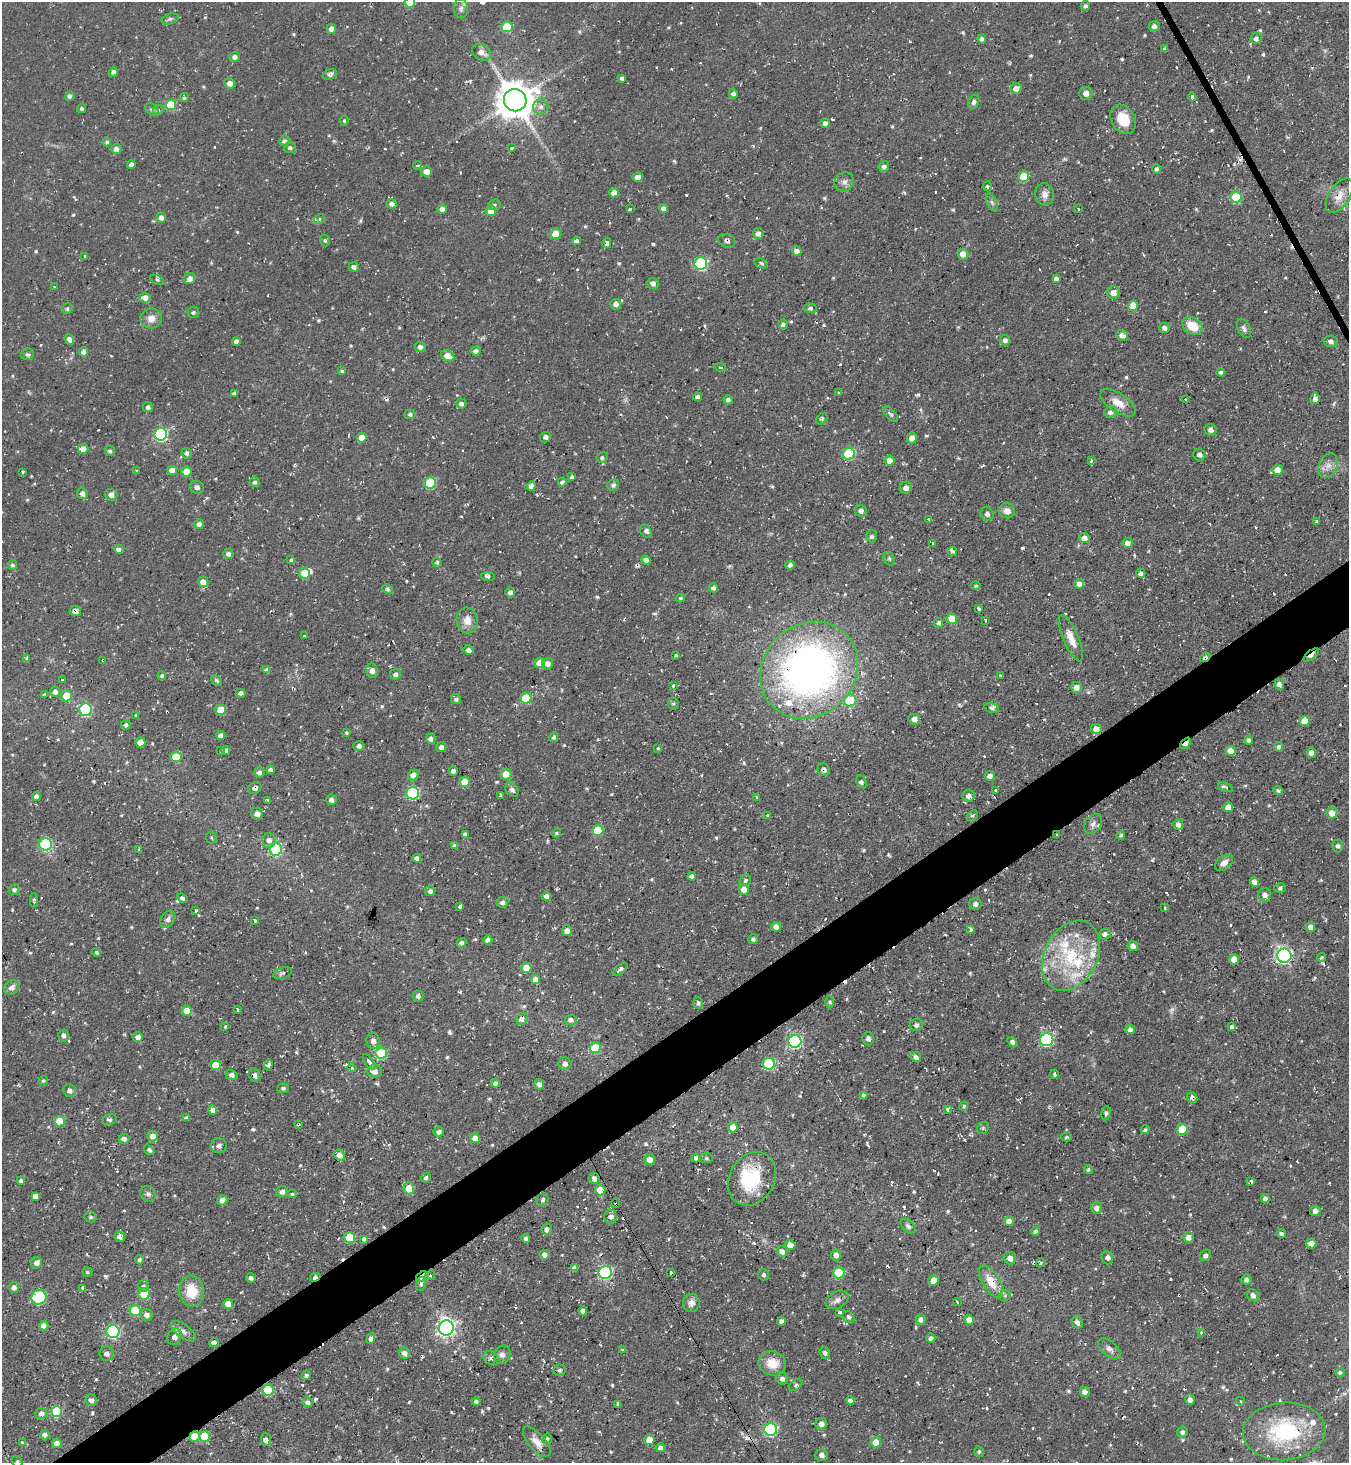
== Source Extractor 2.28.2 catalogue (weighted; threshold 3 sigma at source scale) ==
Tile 7 of 4 x 4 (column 3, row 2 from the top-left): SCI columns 2850-4196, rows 2924-4384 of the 5837 x 5845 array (HDU 1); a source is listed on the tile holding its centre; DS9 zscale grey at full resolution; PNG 1351 x 1465 px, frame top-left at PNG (2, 2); each listed source drawn as its Kron ellipse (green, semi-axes under 4 px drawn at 4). Shown black and unused: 4% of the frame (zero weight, under 2 of 3 exposures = <1% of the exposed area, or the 3 px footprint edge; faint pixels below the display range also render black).
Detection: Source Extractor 2.28.2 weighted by HDU 2 'WHT'; one run over the whole footprint, this tile lists its part. Background 0.0495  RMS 0.0059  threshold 0.0263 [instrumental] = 3 sigma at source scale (4.5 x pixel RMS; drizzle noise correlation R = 1.50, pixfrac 1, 0.05/0.05 arcsec/px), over >= 5 px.
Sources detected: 798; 3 too faint to see at this stretch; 37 cosmic-ray / hot-pixel residue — neither listed nor drawn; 14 inside a brighter listed object's ellipse — not listed separately; of the other 744, all 500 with FLUX_AUTO >= 0.981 (the completeness limit of this list) listed and drawn (244 fainter detections not listed), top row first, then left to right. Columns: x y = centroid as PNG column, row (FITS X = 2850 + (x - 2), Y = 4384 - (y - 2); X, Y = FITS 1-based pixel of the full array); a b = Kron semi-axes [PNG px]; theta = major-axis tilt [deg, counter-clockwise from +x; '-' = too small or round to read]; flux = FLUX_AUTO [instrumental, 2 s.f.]
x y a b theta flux
410 2 5 5 - 15
1085 6 5 4 - 1.4
461 9 9 7 -85 2.5
170 19 9 5 15 1.4
1154 26 5 5 - 2.3
507 27 5 5 - 26
331 29 5 4 - 3.8
1256 38 6 5 - 2.3
982 39 4 4 - 2.1
1165 49 4 4 - 1.2
481 52 10 7 -30 4.4
235 57 5 5 - 2.6
113 72 4 4 - 2.5
330 74 7 5 18 1.7
622 78 4 3 - 1.6
230 83 5 5 - 3.9
1016 88 6 5 - 4.7
1086 93 6 6 - 3.5
733 94 4 4 - 2.2
70 96 5 4 - 1.7
1192 97 4 3 - 4.1
184 98 4 4 - 1
515 100 11 11 - 1600
974 102 7 5 68 2.1
171 105 5 5 - 22
541 107 8 7 - 2.7
82 109 4 4 - 1.2
152 109 7 5 -45 1.4
158 110 5 4 - 0.99
1123 119 16 11 -59 14
344 121 5 4 - 1
825 123 4 4 - 2.4
284 141 5 5 - 2
107 142 4 4 - 1.2
290 148 6 5 - 1.4
512 148 3 3 - 1.8
116 149 5 5 - 4.6
131 164 4 4 - 2.1
417 165 4 4 - 1.8
884 167 5 5 - 2.3
1157 169 4 4 - 1.4
426 171 5 5 - 4.9
1024 176 5 5 - 18
638 177 5 5 - 2.9
844 182 10 9 - 3.1
987 186 5 4 - 1.2
614 193 5 4 - 4.1
1044 194 11 9 -75 4
1339 196 19 10 58 7.6
1236 197 5 5 - 27
992 203 9 5 -63 1.7
392 204 4 4 - 3.1
494 205 6 5 - 1.1
630 208 4 3 - 2.3
664 208 4 4 - 3.2
442 209 4 4 - 3
1078 209 3 2 - 1
491 211 5 5 - 6.2
161 218 5 4 - 3.4
319 219 6 4 29 1.4
758 233 5 5 - 3.1
556 234 5 5 - 15
325 240 6 4 -73 1.3
577 241 4 4 - 2.3
727 241 8 6 -19 2.1
607 243 5 4 - 2.1
797 251 5 4 - 3.2
963 254 5 5 - 6.5
85 256 3 3 - 2.5
701 263 6 6 - 64
761 263 7 4 -24 1.3
354 267 5 4 - 1.9
1056 278 4 4 - 2
190 279 6 5 - 2.8
157 280 7 4 -27 1.1
653 283 6 5 - 2.4
54 287 3 3 - 3.5
1114 293 6 6 - 5.4
145 298 5 5 - 5.1
616 304 5 5 - 2.5
1133 306 5 5 - 10
810 308 6 4 -5 1.4
67 309 5 5 - 1.1
193 312 6 5 - 1.1
151 318 11 10 - 4.8
783 324 5 4 - 2
1192 326 11 8 -34 12
1165 328 5 5 - 2.5
1244 328 10 6 -64 2
1122 335 6 5 - 3.5
69 339 5 4 - 2.8
1005 340 5 5 - 2.2
236 341 4 4 - 2.6
1331 341 7 5 -5 2.3
420 347 5 5 - 1.9
476 351 5 4 - 2.5
84 352 5 4 - 2.7
27 354 6 6 - 1.3
448 356 7 5 -27 6.2
720 367 5 3 - 1.2
342 371 4 3 - 1.2
1221 372 4 4 - 1.6
839 392 3 3 - 1
234 393 4 4 - 1.6
697 397 4 4 - 2.4
1315 399 5 4 - 2.7
728 400 5 4 - 1.9
1185 400 3 3 - 4.3
1118 403 20 9 -34 7.7
461 404 5 5 - 1.8
148 407 5 5 - 1.6
1111 412 6 5 - 2.3
410 414 5 4 - 1.2
891 414 9 5 -48 1.3
822 419 6 5 - 1.2
1211 430 6 5 - 2.3
161 434 6 6 - 85
545 437 6 5 - 1.7
362 438 5 5 - 7.1
912 438 5 5 - 4.4
83 449 5 5 - 4.9
110 451 5 5 - 1.4
187 453 5 5 - 1.5
849 454 6 5 - 40
1200 455 6 6 - 2.6
602 458 5 5 - 1.2
890 461 5 5 - 5.9
1091 461 3 3 - 1.6
1328 466 13 9 64 4.5
172 470 5 4 - 5.1
1277 470 5 5 - 5.2
137 471 4 3 - 1.5
23 472 4 2 - 1
187 472 5 5 - 9.8
572 477 4 4 - 1.3
255 482 5 5 - 1.6
562 482 5 4 - 1.8
430 483 6 5 - 32
613 485 6 5 - 1.6
531 486 5 4 - 3
197 487 7 6 - 1.9
906 488 6 6 - 2.7
82 493 5 5 - 2.6
111 495 6 5 - 3
861 511 6 5 - 2.2
1007 511 8 7 - 4.2
987 514 7 6 - 2.1
929 519 3 2 - 1
1317 521 3 3 - 4.5
199 524 5 5 - 2.8
646 531 7 5 -54 1.7
871 536 6 5 - 2
1084 538 5 5 - 5
1128 543 5 5 - 3.4
933 544 3 2 - 1.1
119 549 5 4 - 2.4
953 551 4 4 - 1.4
228 554 5 5 - 2
889 559 7 5 -69 1.2
291 560 3 3 - 1.3
646 560 5 4 - 2.9
437 562 4 4 - 1.4
12 565 5 4 - 1.4
790 565 4 4 - 1.5
305 573 5 5 - 12
1141 573 4 4 - 2.5
488 576 7 4 -6 1.3
203 582 5 5 - 4.9
1079 584 5 5 - 3.2
976 586 4 4 - 1.1
713 588 4 4 - 2.1
388 589 5 4 - 1.3
510 592 5 5 - 2.5
680 598 5 4 - 0.99
979 608 3 3 - 7.7
75 611 5 5 - 4
952 619 5 5 - 11
467 620 13 10 -78 6.3
985 620 3 3 - 1
939 623 5 4 - 1.6
304 636 3 3 - 1.2
1071 638 25 7 -67 8.2
469 650 5 4 - 2.8
676 655 3 3 - 1.5
1311 655 9 4 37 6.9
1205 657 5 3 - 2.1
27 658 4 4 - 1.4
103 660 3 3 - 1.5
539 663 5 5 - 5.7
548 663 5 5 - 3.6
267 670 4 4 - 2.7
809 670 52 45 42 340
372 671 7 6 - 2.7
395 674 5 5 - 2.1
162 676 4 4 - 1.2
1001 676 3 3 - 1.6
63 680 3 3 - 2.1
216 680 6 4 -45 1.1
1279 684 6 4 -81 2.7
673 686 3 3 - 1.4
1076 687 5 5 - 3.7
55 692 5 5 - 2.4
241 693 5 4 - 2.3
45 694 4 3 - 1.1
66 696 5 5 - 15
526 698 5 5 - 25
456 699 5 5 - 1.6
850 701 6 6 - 23
673 703 6 5 - 1.2
992 708 7 5 -14 1.6
85 710 6 6 - 61
221 710 5 5 - 13
135 715 3 3 - 2.8
914 719 6 5 - 3.2
1305 721 5 5 - 10
126 725 5 4 - 1.6
1096 729 5 5 - 4.7
347 733 3 3 - 1.6
221 735 4 4 - 2.8
554 737 5 4 - 1.1
431 739 5 4 - 2.7
1249 740 4 4 - 2.3
140 742 5 5 - 6.4
1185 743 7 4 48 6.9
359 746 5 5 - 1.5
441 747 5 5 - 2.2
1278 747 5 4 - 1.3
658 748 3 3 - 1.2
226 750 4 4 - 2.6
221 751 4 3 - 1.3
1231 751 5 5 - 7.4
1312 753 5 4 - 5.1
176 757 5 5 - 16
271 770 4 4 - 2.3
824 770 6 6 - 2.5
453 771 4 4 - 2.3
259 772 5 5 - 2.4
506 774 5 5 - 6.4
413 775 5 5 - 4.3
990 776 5 5 - 3.1
465 782 5 5 - 14
861 782 7 5 -66 1.4
1225 787 8 4 -23 1.6
255 788 7 5 26 2
512 790 7 6 - 2
995 790 3 3 - 1
1278 791 5 4 - 1.1
413 793 6 6 - 60
36 796 4 4 - 2.7
501 796 4 3 - 8.6
969 796 6 6 - 4.1
757 797 4 2 - 1
268 800 4 3 - 1.2
332 800 5 5 - 2.3
1228 807 5 5 - 5.4
1332 813 5 5 - 6
257 814 6 5 - 2.5
972 815 6 4 40 1.1
768 816 4 3 - 3.8
1093 824 11 7 55 2.6
1178 825 5 5 - 2.5
598 831 5 5 - 22
556 833 4 3 - 0.98
465 835 3 3 - 20
1056 835 3 3 - 1.2
1121 835 4 4 - 1.1
211 837 6 5 - 1.1
269 840 7 6 - 2.9
46 844 6 6 - 63
455 846 4 4 - 2.3
1338 846 6 5 - 1.5
139 849 3 3 - 1.5
276 849 6 6 - 56
417 858 4 4 - 2.6
1224 863 10 6 38 3.8
692 876 4 4 - 2.6
745 880 6 5 - 1.2
1254 882 5 4 - 4.3
1280 888 6 4 14 1.2
744 889 5 5 - 5.1
14 890 5 5 - 1.5
430 891 5 5 - 1.9
1265 895 7 6 - 2.5
546 896 4 4 - 4.2
182 898 6 4 -21 2.1
34 900 7 3 89 1.1
502 902 6 5 - 2.8
976 904 6 5 - 2.3
460 906 4 3 - 3
1164 908 3 3 - 2.9
196 911 3 3 - 1.9
168 919 9 6 57 2.4
255 921 4 3 - 1.3
776 927 5 4 - 3.7
1310 927 5 4 - 3.4
971 929 4 3 - 2.4
567 931 5 5 - 3.7
1105 934 6 5 - 2.5
753 939 5 4 - 1.8
488 940 5 4 - 3.1
461 943 5 4 - 1.9
1133 946 5 5 - 2.9
96 952 4 4 - 1.1
1071 956 37 26 63 42
1284 956 7 7 - 170
1322 957 4 3 - 1.3
1234 959 5 5 - 7.3
526 968 5 5 - 7.1
620 969 8 4 39 2
282 973 10 5 17 1.7
535 979 5 4 - 4.8
12 987 8 6 37 3.3
418 996 5 5 - 1.9
830 1002 6 4 -90 1.1
698 1003 6 5 - 1.6
237 1009 4 3 - 2
187 1011 5 5 - 9.3
522 1019 6 5 - 3.4
571 1020 6 5 - 2.6
916 1025 7 6 - 1.9
225 1026 3 3 - 2.8
1231 1027 4 3 - 7.1
1130 1029 5 5 - 2.2
64 1035 6 5 - 2.1
138 1037 5 5 - 3.6
868 1039 7 5 -84 1.8
1047 1040 6 6 - 74
373 1041 8 7 - 3.2
795 1041 6 6 - 100
1012 1042 5 4 - 1.5
595 1048 5 5 - 18
381 1053 6 5 - 36
916 1057 5 5 - 2.3
369 1062 9 4 -51 2.9
565 1064 6 6 - 2.8
769 1064 6 6 - 48
215 1065 5 5 - 9.1
268 1065 5 3 - 2.1
352 1068 5 4 - 1.1
375 1071 7 6 - 4.3
1055 1074 4 3 - 2
231 1075 6 5 - 1.7
255 1075 7 6 - 2.1
43 1081 5 4 - 1.2
495 1083 4 4 - 2.4
539 1084 5 5 - 2.3
283 1088 6 5 - 1.3
70 1091 6 6 - 2.5
863 1095 4 4 - 1.1
1192 1097 6 5 - 1.8
964 1106 4 4 - 1
948 1109 3 3 - 2.4
213 1110 5 4 - 4.2
1106 1113 7 4 82 1.3
187 1118 4 4 - 1.5
109 1120 7 5 14 1.7
60 1121 5 5 - 14
298 1124 3 3 - 1.1
733 1127 5 5 - 5.1
983 1128 6 5 - 1
1182 1129 5 5 - 16
1145 1130 4 4 - 1
439 1132 5 5 - 2.6
153 1136 5 5 - 4.5
1066 1137 5 4 - 1
475 1138 5 5 - 4.8
124 1139 5 5 - 2.2
219 1146 8 7 - 3
149 1150 6 4 -39 1.3
340 1155 5 5 - 4
696 1158 4 3 - 3.5
707 1158 6 5 - 1
650 1159 5 5 - 3.8
1088 1170 4 4 - 1.2
426 1178 5 4 - 1.3
594 1178 6 5 - 2.4
752 1179 28 22 61 36
21 1181 4 4 - 1.8
1251 1181 3 3 - 2.2
409 1188 6 5 - 8.4
600 1190 5 5 - 10
282 1192 6 5 - 1.7
148 1194 8 7 - 2
292 1194 4 4 - 0.99
35 1196 4 4 - 2.6
1265 1198 4 4 - 2.6
222 1200 5 5 - 4.2
543 1200 6 5 - 1.4
616 1204 5 2 - 1.2
1096 1208 6 5 - 3.1
1315 1211 5 5 - 2.8
91 1217 6 5 - 1.3
611 1217 7 6 - 2.6
1009 1221 5 4 - 3.8
908 1226 9 5 -44 1.9
547 1229 5 5 - 2.3
1036 1231 4 4 - 1.5
1281 1234 5 4 - 1.3
120 1237 5 5 - 2.5
1188 1237 5 5 - 4.5
350 1238 5 5 - 24
364 1239 4 3 - 6.9
526 1239 4 4 - 1.6
1311 1243 5 5 - 6.4
790 1245 5 5 - 4.4
782 1251 5 5 - 3.3
544 1255 5 5 - 2.7
836 1255 5 5 - 3.6
1205 1255 6 5 - 2
1010 1258 6 6 - 3.1
1107 1258 7 6 - 2
139 1260 4 4 - 1.8
37 1263 6 5 - 2.7
1040 1263 5 4 - 1.4
575 1268 4 4 - 2.3
87 1272 5 4 - 1
605 1273 7 6 - 100
671 1273 3 3 - 2.7
839 1273 5 5 - 32
430 1275 5 4 - 1
763 1275 5 5 - 1.3
315 1277 5 3 - 2.2
422 1277 6 4 35 21
251 1278 5 4 - 1.8
1247 1279 5 5 - 2.4
934 1280 5 5 - 6.2
991 1281 18 8 -57 11
421 1284 7 4 77 1.4
143 1286 6 5 - 1.5
14 1287 5 5 - 2.6
83 1288 4 3 - 2.6
191 1291 16 12 -88 14
144 1294 5 5 - 17
1253 1295 7 5 -42 2.1
1005 1296 6 5 - 1.1
39 1297 8 7 - 56
837 1300 12 8 29 3.5
957 1302 3 2 - 0.99
691 1303 9 8 - 3.8
228 1304 5 5 - 4.8
135 1310 5 5 - 26
583 1311 4 4 - 2.6
839 1312 3 3 - 3.1
147 1315 6 6 - 2.5
848 1317 6 5 - 1.5
921 1319 5 5 - 2.1
969 1320 5 5 - 6.9
782 1321 4 4 - 2.6
1077 1322 6 5 - 2.3
44 1326 4 4 - 4.4
446 1328 8 7 - 240
113 1331 6 6 - 81
183 1331 14 6 -37 3.3
1201 1333 3 3 - 1.1
175 1337 8 7 - 3.6
371 1338 6 4 68 2.2
931 1338 4 4 - 2
214 1343 4 4 - 3.4
1109 1349 13 7 -40 3
622 1350 3 3 - 1.4
107 1353 7 7 - 2.5
404 1353 6 5 - 3
825 1353 6 5 - 1.4
502 1355 9 8 - 2.6
491 1358 8 6 -36 2
772 1363 14 12 -21 11
560 1370 6 6 - 1.3
1340 1373 4 4 - 1.2
306 1375 5 4 - 1.1
782 1378 6 5 - 2
796 1385 7 5 32 1.6
268 1390 5 5 - 28
1085 1392 5 5 - 3.2
91 1400 6 5 - 2.4
1190 1400 5 4 - 2.5
476 1401 4 4 - 1.6
850 1401 4 4 - 2.5
1240 1401 4 4 - 1.5
307 1402 5 5 - 2.6
618 1404 4 3 - 1.1
57 1411 5 5 - 29
41 1414 6 5 - 2.6
821 1424 6 5 - 3.5
771 1429 6 6 - 80
1284 1431 41 29 4 54
1182 1432 5 5 - 1.5
45 1435 5 4 - 2.8
194 1436 5 5 - 12
205 1436 5 5 - 19
547 1439 5 5 - 1.6
266 1440 6 5 - 2.4
649 1440 5 5 - 7.2
22 1442 3 3 - 0.98
537 1442 19 8 -49 5.6
876 1442 5 5 - 8.2
57 1443 4 4 - 5.1
661 1448 5 4 - 2.4
979 1452 5 4 - 1
822 1455 6 6 - 2
17 1462 6 5 - 1.1
Overlapping masked pixels (flux is a lower limit): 23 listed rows (the first 20) at x y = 1339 196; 727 241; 75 611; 1311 655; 1205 657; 103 660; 809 670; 1185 743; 824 770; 255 788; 1056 835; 522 1019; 795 1041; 255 1075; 1192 1097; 298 1124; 752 1179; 616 1204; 605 1273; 315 1277
Isophote crosses this tile's border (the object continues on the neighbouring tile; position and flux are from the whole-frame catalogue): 3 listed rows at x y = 410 2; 461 9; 17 1462